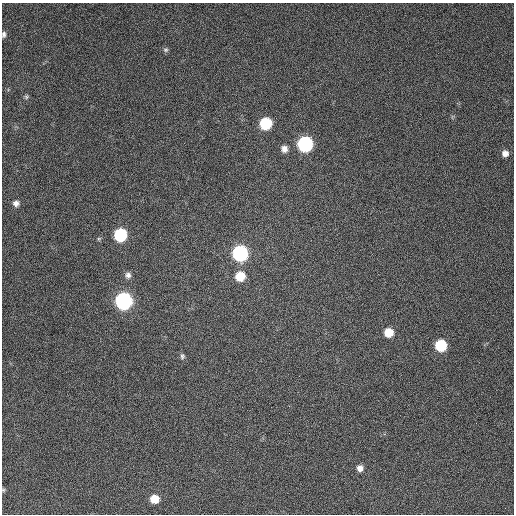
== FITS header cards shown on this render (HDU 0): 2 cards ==
NAXIS1  =                  512 / Axis length
NAXIS2  =                  512 / Axis length

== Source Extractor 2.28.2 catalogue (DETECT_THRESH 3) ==
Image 512 x 512 px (HDU 0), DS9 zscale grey, 1 PNG px = 1 image px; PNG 516 x 516 px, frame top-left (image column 1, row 512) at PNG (2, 3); no overlay
Background 344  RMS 7.4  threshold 22.1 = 3 sigma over >= 5 px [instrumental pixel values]
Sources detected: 19; all 19 listed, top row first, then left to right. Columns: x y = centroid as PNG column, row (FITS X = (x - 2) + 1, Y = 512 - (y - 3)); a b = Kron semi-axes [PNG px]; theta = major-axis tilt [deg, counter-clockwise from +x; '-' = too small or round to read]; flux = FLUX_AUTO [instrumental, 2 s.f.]
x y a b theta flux
4 34 8 5 84 1400
166 50 7 6 - 990
26 97 7 5 -89 990
266 124 8 8 - 31000
305 144 9 8 - 90000
284 149 8 8 - 2900
505 153 6 6 - 2600
16 203 8 8 - 2200
120 235 8 8 - 43000
240 254 9 8 - 97000
128 275 8 8 - 2000
240 276 9 9 - 10000
124 301 9 8 - 160000
389 333 7 7 - 9000
441 346 8 8 - 26000
182 356 9 6 88 1200
360 468 6 6 - 2800
3 490 5 5 - 650
154 499 8 7 - 8200
At the frame edge (FLAGS 8, measured only in part): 2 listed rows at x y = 4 34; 3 490